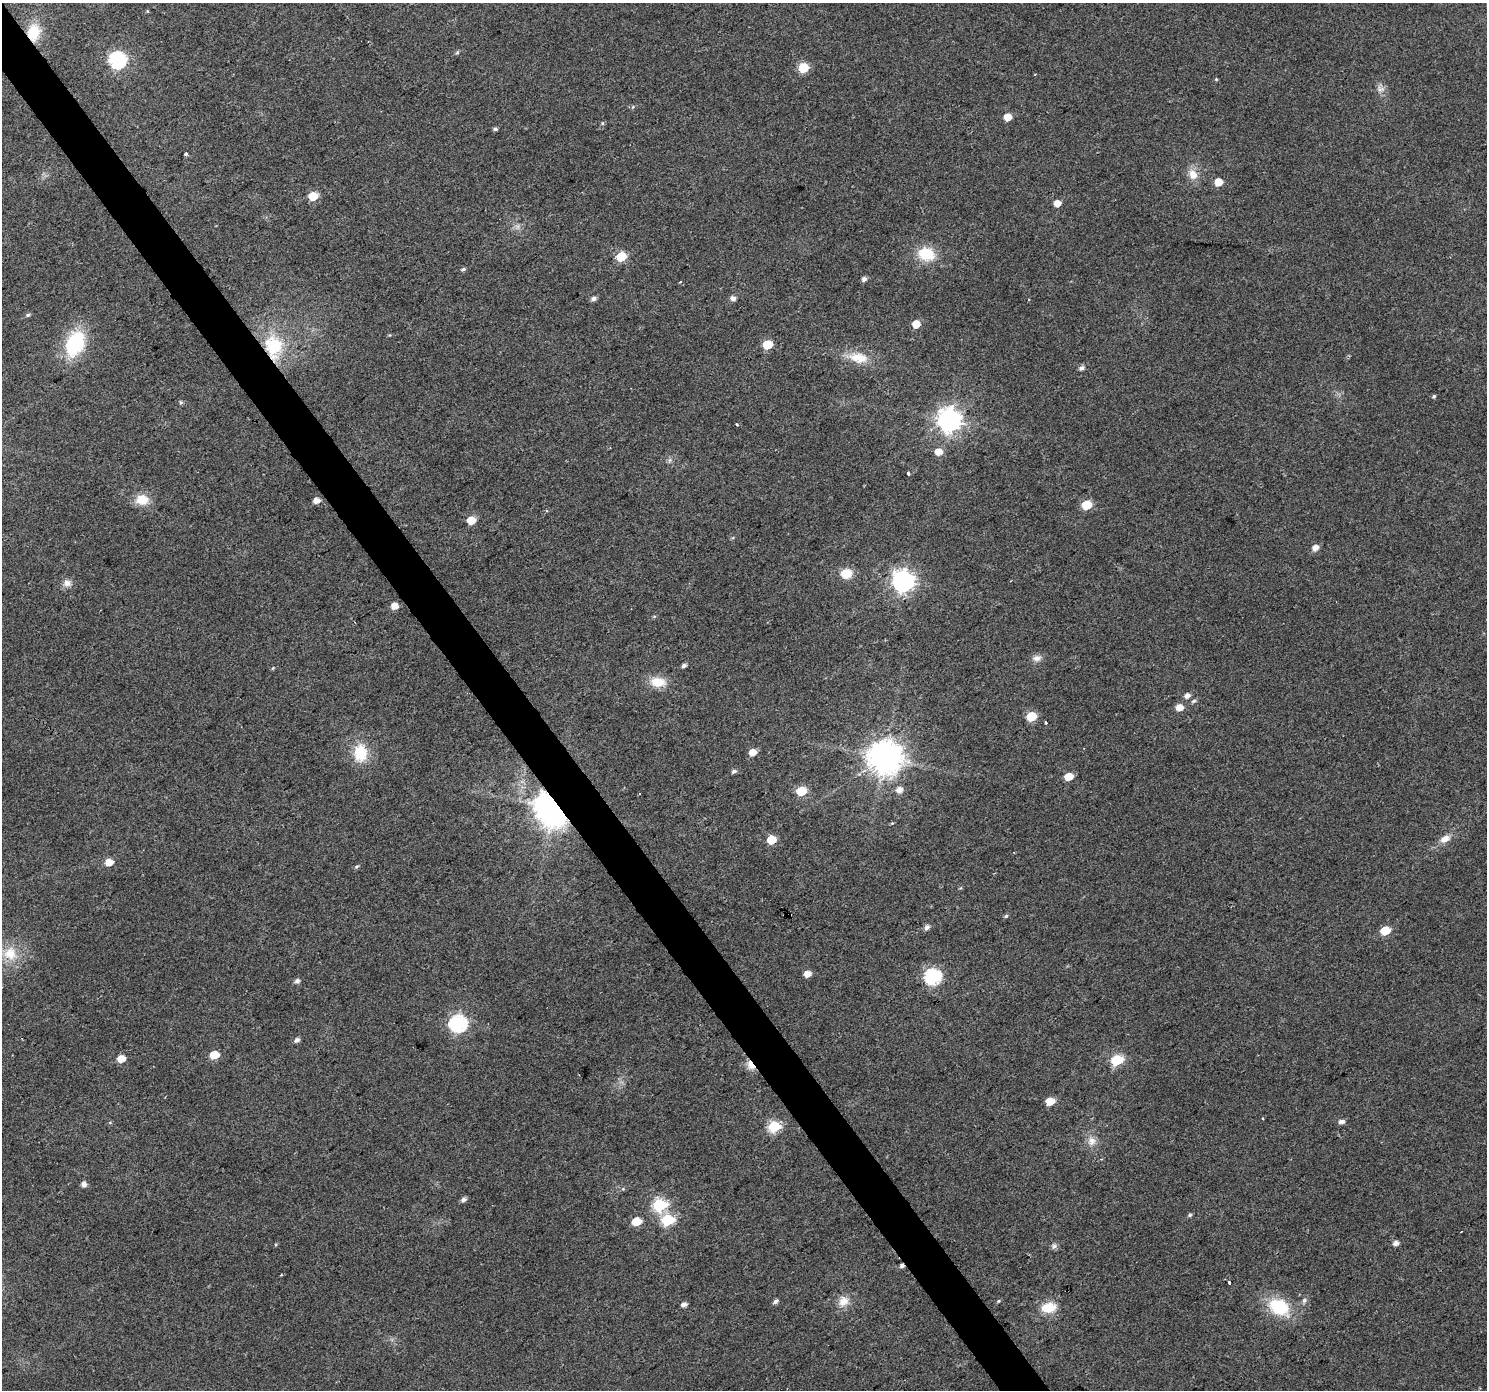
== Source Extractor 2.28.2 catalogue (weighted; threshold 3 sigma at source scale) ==
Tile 11 of 4 x 4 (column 3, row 3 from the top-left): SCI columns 2972-4456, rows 1578-2965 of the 5940 x 5867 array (HDU 1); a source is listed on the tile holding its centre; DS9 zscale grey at full resolution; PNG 1489 x 1392 px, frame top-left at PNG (2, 3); no overlay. Shown black and unused: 3% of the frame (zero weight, under 2 of 3 exposures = <1% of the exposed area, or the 3 px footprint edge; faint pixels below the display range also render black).
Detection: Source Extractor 2.28.2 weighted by HDU 2 'WHT'; one run over the whole footprint, this tile lists its part. Background 0.0719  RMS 0.0077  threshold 0.0346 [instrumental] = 3 sigma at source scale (4.5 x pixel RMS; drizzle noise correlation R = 1.50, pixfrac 1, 0.0396/0.0396 arcsec/px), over >= 5 px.
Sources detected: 106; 3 cosmic-ray / hot-pixel residue — not listed; the other 103 listed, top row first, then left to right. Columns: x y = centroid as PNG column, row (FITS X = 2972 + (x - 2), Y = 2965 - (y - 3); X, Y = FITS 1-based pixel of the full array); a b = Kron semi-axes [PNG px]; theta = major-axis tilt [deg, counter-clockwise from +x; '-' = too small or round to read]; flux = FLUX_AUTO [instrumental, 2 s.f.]
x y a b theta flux
33 32 18 13 81 22
457 52 6 5 - 1.1
118 60 7 7 - 200
803 68 6 6 - 43
1216 79 5 4 - 0.77
1380 89 12 10 -8 4.4
1008 117 5 5 - 11
602 123 6 4 -90 0.98
495 129 5 4 - 1.5
186 153 3 3 - 2.7
1193 174 14 11 -60 8.8
1218 182 5 5 - 14
313 196 6 5 - 25
1057 203 5 5 - 8.2
926 254 21 16 -14 23
621 257 6 5 - 39
463 269 6 4 23 1.4
864 279 5 5 - 3
680 282 4 2 - 0.63
732 298 6 5 - 3.3
593 299 6 5 - 2.7
28 315 6 4 17 1.3
916 324 5 5 - 13
75 343 22 14 67 62
768 345 6 5 - 37
274 346 34 24 -84 46
858 358 27 13 -9 17
1081 368 7 5 30 2.6
1434 396 5 4 - 1.3
181 402 6 5 - 1.1
949 420 8 8 - 640
737 424 3 3 - 2
938 452 6 6 - 8.7
670 460 6 6 - 1.8
908 473 4 3 - 2
142 500 14 12 -1 14
316 501 5 4 - 6.5
1087 505 6 5 - 30
546 511 3 3 - 1.2
471 520 6 5 - 18
1315 548 6 5 - 5.8
846 573 11 9 5 14
903 581 8 8 - 490
67 583 10 9 - 4.7
394 606 6 5 - 8.5
654 616 5 3 - 0.82
1037 658 13 8 5 4.2
684 665 5 4 - 2.2
273 668 5 4 - 0.75
658 682 21 12 -5 14
1187 696 7 6 - 3.8
1194 701 6 4 38 1.6
1179 707 6 5 - 8
1031 716 6 5 - 38
1046 722 3 3 - 2
753 752 6 5 - 10
360 753 22 16 -88 24
885 757 10 10 - 1600
734 771 7 5 25 2.1
1069 776 6 5 - 16
899 790 7 6 - 5.5
801 791 6 5 - 36
552 808 10 8 -54 1900
1445 839 14 9 26 6.3
772 840 6 5 - 23
109 862 6 5 - 12
356 866 6 4 34 1.3
790 915 3 3 - 4.2
1006 916 5 5 - 1.2
927 927 6 5 - 3.3
1385 931 6 5 - 28
10 953 19 18 - 18
807 974 5 5 - 7.9
933 977 7 7 - 180
297 981 6 6 - 2.4
458 1023 7 7 - 230
297 1040 6 5 - 2.7
214 1055 6 5 - 19
121 1059 6 5 - 11
1117 1060 7 6 - 60
751 1065 10 5 -55 17
1050 1101 6 5 - 15
1263 1118 3 3 - 0.9
1341 1121 7 5 7 2.9
110 1123 5 3 - 0.74
774 1126 6 6 - 77
1092 1141 12 11 - 6.7
83 1184 5 5 - 3.9
463 1200 6 5 - 2.8
659 1205 7 6 - 100
1190 1215 6 4 43 1.3
667 1220 7 6 - 67
636 1222 6 5 - 19
1396 1243 5 5 - 3.7
1054 1246 8 7 - 2.4
1229 1282 3 3 - 4.6
1304 1300 8 5 50 2.2
775 1301 7 5 33 2.3
843 1301 16 13 50 9.1
998 1301 4 4 - 0.87
684 1305 5 4 - 3.2
1279 1307 23 16 -27 38
1048 1308 17 11 9 16
Overlapping masked pixels (flux is a lower limit): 5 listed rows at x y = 33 32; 274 346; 552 808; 790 915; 751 1065